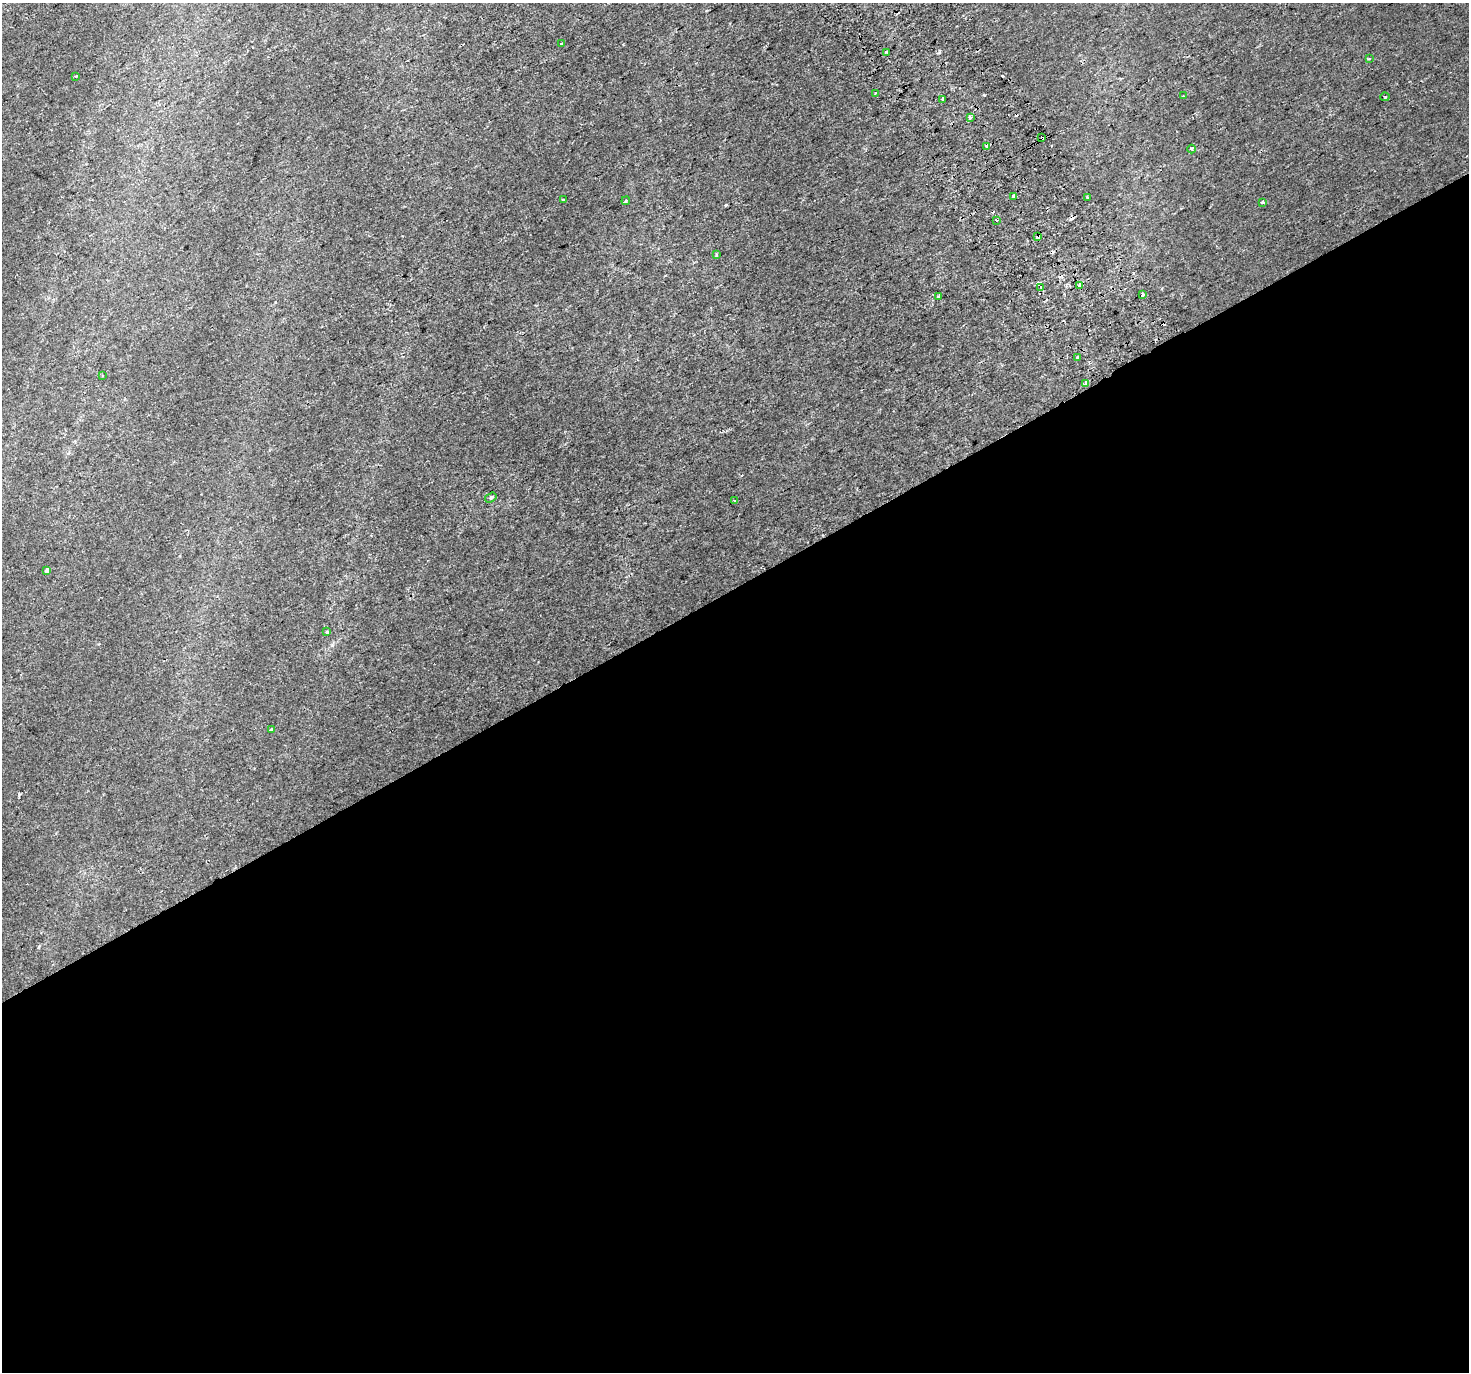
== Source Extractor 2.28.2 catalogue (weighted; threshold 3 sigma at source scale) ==
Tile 15 of 4 x 4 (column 3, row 4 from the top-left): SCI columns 2974-4440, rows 198-1567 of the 5943 x 5816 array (HDU 1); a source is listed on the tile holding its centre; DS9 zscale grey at full resolution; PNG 1471 x 1374 px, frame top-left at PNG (2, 3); each listed source drawn as its Kron ellipse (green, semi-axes under 4 px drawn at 4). Shown black and unused: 57% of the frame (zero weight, under 2 of 3 exposures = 2% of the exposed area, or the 3 px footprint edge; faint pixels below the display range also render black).
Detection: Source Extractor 2.28.2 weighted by HDU 2 'WHT'; one run over the whole footprint, this tile lists its part. Background 8.95e-04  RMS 0.0029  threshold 0.013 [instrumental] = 3 sigma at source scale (4.5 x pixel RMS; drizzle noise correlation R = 1.50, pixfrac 1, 0.0396/0.0396 arcsec/px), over >= 5 px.
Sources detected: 44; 12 cosmic-ray / hot-pixel residue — neither listed nor drawn; the other 32 listed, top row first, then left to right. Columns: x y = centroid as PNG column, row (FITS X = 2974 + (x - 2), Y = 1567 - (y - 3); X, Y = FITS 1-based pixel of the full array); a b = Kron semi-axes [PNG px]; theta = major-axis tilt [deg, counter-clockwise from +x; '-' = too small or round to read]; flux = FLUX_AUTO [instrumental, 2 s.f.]
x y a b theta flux
561 43 3 3 - 0.69
887 52 3 3 - 0.6
1369 59 3 3 - 0.31
76 76 3 3 - 0.22
875 93 2 2 - 0.24
1183 96 3 3 - 0.26
1385 97 4 4 - 0.44
942 99 4 3 - 1.2
970 118 3 3 - 1.9
1042 138 4 3 - 2.1
987 146 4 3 - 1.3
1192 149 4 4 - 0.67
1014 196 3 3 - 6.5
1088 197 3 2 - 0.47
563 199 3 2 - 0.27
626 201 4 2 - 0.26
1262 202 3 3 - 0.67
996 220 3 3 - 0.93
1038 237 4 3 - 2
716 255 4 3 - 0.31
1079 285 4 3 - 1.4
1041 287 3 3 - 1.7
1142 295 3 3 - 1.3
939 296 4 3 - 0.83
1078 357 3 3 - 5.9
102 375 3 3 - 0.3
1085 383 3 3 - 3.9
491 498 6 4 33 0.63
734 501 4 2 - 0.27
47 571 4 4 - 11
327 631 3 3 - 1
271 729 4 3 - 1.3
Overlapping masked pixels (flux is a lower limit): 2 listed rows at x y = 1042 138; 1038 237
Unlisted compact peaks at least as high as the median listed source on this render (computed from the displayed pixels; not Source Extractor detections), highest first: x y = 19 794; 939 52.